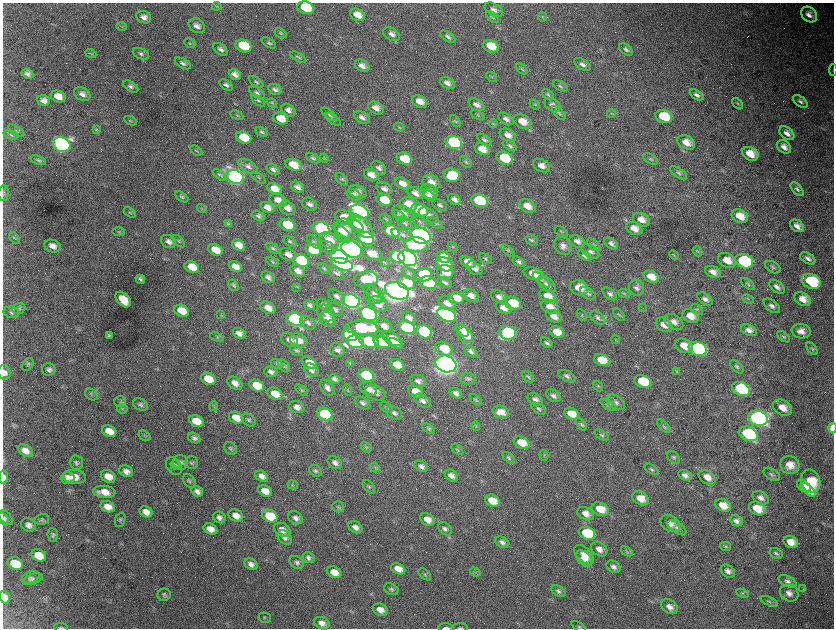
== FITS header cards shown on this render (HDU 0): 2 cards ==
NAXIS1  =                 1663 / length of data axis 1
NAXIS2  =                 1252 / length of data axis 2

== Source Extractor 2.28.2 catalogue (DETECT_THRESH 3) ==
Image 1663 x 1252 px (HDU 0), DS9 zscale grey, zoomed out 1/2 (1 PNG px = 2 x 2 image px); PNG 836 x 630 px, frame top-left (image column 2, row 1251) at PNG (3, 3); each listed source drawn as its Kron ellipse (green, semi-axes under 4 px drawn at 4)
Background 3540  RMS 65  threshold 195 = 3 sigma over >= 5 px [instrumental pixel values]
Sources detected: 540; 64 cannot appear on this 1/2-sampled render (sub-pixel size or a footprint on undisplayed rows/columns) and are neither listed nor drawn; the other 476 listed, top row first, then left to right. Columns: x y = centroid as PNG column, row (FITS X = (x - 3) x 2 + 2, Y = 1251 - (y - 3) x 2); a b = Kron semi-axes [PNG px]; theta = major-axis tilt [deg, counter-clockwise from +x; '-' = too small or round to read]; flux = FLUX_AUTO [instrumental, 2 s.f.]
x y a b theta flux
217 6 4 2 - 1.1e+04
306 8 8 6 -17 5.2e+05
494 10 10 6 -32 7.2e+04
809 14 9 7 -42 9.5e+04
357 15 8 5 -28 1.6e+05
144 17 8 6 -26 7.1e+04
492 17 7 4 -43 2.3e+04
542 17 5 3 - 1.2e+04
122 26 5 4 - 1.4e+04
197 26 9 6 -35 7.7e+04
281 33 6 4 -31 2.3e+04
392 34 9 6 -32 6.8e+04
448 37 8 4 -34 3.6e+04
190 43 6 3 -25 1.4e+04
269 43 8 4 -31 2.6e+04
243 46 8 6 -19 6.5e+05
491 46 8 6 -22 3.0e+05
220 49 8 5 -38 5.5e+04
626 50 8 5 -36 3.5e+04
91 54 5 3 - 1.6e+04
141 54 8 5 -23 4.3e+04
298 57 9 3 -29 2.2e+04
183 63 9 4 -28 4.2e+04
582 64 9 5 -33 5.4e+04
362 66 8 5 -30 8.7e+04
522 69 6 3 -42 1.9e+04
833 70 6 2 -87 9.3e+03
28 74 6 4 -22 4.7e+04
235 74 6 4 -27 7.8e+04
492 77 6 2 -38 1.3e+04
256 82 8 4 -35 3.0e+04
447 83 8 5 -28 6.5e+04
226 85 7 4 -33 4.2e+04
131 86 8 4 -31 4.0e+04
560 86 8 4 -28 2.8e+04
275 89 7 5 -28 5.1e+04
257 93 9 4 -34 4.1e+04
82 94 9 6 -30 7.3e+04
548 95 7 4 -39 2.3e+04
697 95 8 4 -29 4.6e+04
58 97 7 5 -20 1.5e+05
44 100 6 5 - 7.8e+04
258 101 8 4 -37 2.3e+04
420 101 8 5 -25 1.3e+05
800 101 8 5 -38 4.0e+04
272 103 5 3 - 1.7e+04
738 104 7 3 -47 1.7e+04
476 105 8 5 -31 7.6e+04
535 105 6 3 -37 1.4e+04
552 105 8 6 -33 6.1e+04
376 108 8 5 -26 1.0e+05
288 110 8 5 -34 6.3e+04
559 113 8 3 -45 2.7e+04
611 113 4 3 - 1.5e+04
329 114 9 4 -38 4.0e+04
237 115 7 3 -26 1.6e+04
478 115 7 3 -28 1.8e+04
664 116 8 6 -18 5.2e+05
362 117 8 5 -27 6.1e+04
281 119 7 5 -23 2.4e+05
333 119 9 3 -35 2.4e+04
506 119 8 5 -33 6.3e+04
131 121 7 3 -24 1.7e+04
456 121 7 3 -49 1.8e+04
522 122 9 6 -26 1.9e+05
493 124 4 4 - 1.5e+04
399 127 5 3 - 1.4e+04
96 130 4 3 - 1.2e+04
16 131 9 3 -33 2.7e+04
262 132 7 4 -27 2.6e+04
787 133 8 5 -40 8.1e+04
11 135 8 4 -18 2.7e+04
508 135 8 6 -30 9.7e+04
244 138 8 6 -22 4.5e+05
484 140 8 4 -36 3.5e+04
454 142 8 6 -18 2.1e+06
686 142 9 6 -28 1.4e+05
62 145 9 7 -21 5.7e+06
510 146 8 4 -33 3.5e+04
784 147 8 6 -38 9.4e+04
482 149 8 5 -25 1.9e+05
196 151 7 3 -32 1.4e+04
750 154 8 6 -28 2.2e+05
313 158 7 4 -26 2.6e+04
324 158 4 3 - 1.2e+04
504 158 8 6 -21 6.5e+05
404 159 8 5 -23 3.6e+05
651 159 8 4 -29 2.6e+04
38 160 8 4 -22 2.6e+04
466 162 7 4 -42 2.4e+04
293 165 8 5 -21 2.4e+05
248 166 11 5 -31 6.3e+04
541 166 9 6 -26 9.9e+04
379 168 8 5 -42 5.5e+04
273 170 7 4 -33 4.5e+04
678 173 9 4 -34 3.7e+04
220 175 7 4 -37 2.6e+04
371 175 7 5 -27 1.2e+05
452 175 8 7 - 4.8e+05
235 177 9 6 -23 7.2e+06
259 178 8 3 -36 1.7e+04
342 179 7 4 -46 2.6e+04
431 183 9 7 -34 1.4e+05
403 184 8 5 -28 1.3e+05
298 187 7 5 -28 6.3e+04
275 189 8 5 -26 2.0e+05
384 189 8 5 -24 6.6e+04
797 189 8 4 -47 3.4e+04
358 192 9 6 -22 8.4e+04
429 192 9 6 -40 9.9e+04
4 193 8 5 88 2.6e+04
416 193 8 5 -21 8.1e+04
354 195 8 5 -30 5.6e+04
428 195 8 4 -31 5.9e+04
181 197 7 4 -31 2.7e+04
454 199 7 5 -32 7.1e+04
278 200 9 6 -26 1.4e+05
384 200 8 5 -22 3.8e+05
479 201 8 6 -18 1.6e+06
310 204 8 6 -34 5.8e+04
408 205 8 7 - 3.1e+05
440 205 8 5 -29 3.7e+04
527 206 9 6 -27 1.7e+05
267 207 7 5 -26 1.0e+05
287 208 8 6 -33 1.0e+05
202 209 5 2 - 1.2e+04
420 210 8 6 -21 4.6e+05
130 212 7 3 -32 2.0e+04
360 212 9 6 -26 5.6e+06
403 213 11 6 -19 1.1e+05
429 215 11 6 -33 6.8e+04
258 216 7 4 -31 3.7e+04
399 216 7 3 -33 2.2e+04
740 216 9 6 -27 2.0e+05
344 217 9 7 -22 2.4e+05
386 219 6 2 -35 1.2e+04
641 220 9 6 -27 1.3e+05
420 222 7 5 -41 3.8e+04
405 223 8 4 -34 3.4e+04
436 223 8 3 -33 2.1e+04
229 224 2 1 - 3.7e+04
287 225 8 6 -22 6.5e+05
356 225 10 4 -36 9.3e+04
361 226 15 7 -45 2.2e+05
797 226 8 5 -37 9.2e+04
634 228 8 6 -27 1.4e+05
321 229 8 6 -21 4.1e+06
342 231 10 4 -41 1.0e+05
345 231 12 9 -67 2.3e+05
391 231 9 6 -27 8.1e+05
561 231 7 3 -29 1.7e+04
119 232 6 4 -3 2.1e+04
402 235 11 5 -20 6.4e+04
421 236 10 7 -20 1.4e+07
14 238 7 3 -56 1.7e+04
366 238 8 6 -20 3.2e+06
329 240 10 7 -33 2.6e+05
532 240 7 5 -36 3.1e+04
179 241 7 4 -47 2.4e+04
577 241 8 5 -28 6.9e+04
169 242 8 6 -28 6.4e+04
290 242 7 4 -32 2.6e+04
314 242 9 4 -43 3.6e+04
611 243 7 5 -35 5.4e+04
238 245 7 5 -30 1.3e+05
416 245 11 7 -5 7.6e+05
593 245 8 3 -45 2.2e+04
53 246 8 6 -18 9.0e+04
563 246 9 8 - 7.7e+04
328 247 9 5 -29 4.4e+04
452 247 5 2 - 1.2e+04
273 248 7 4 -36 2.6e+04
352 249 11 8 -26 8.0e+06
215 250 7 5 -25 2.1e+05
313 250 8 6 -20 8.5e+05
508 250 7 4 -41 2.2e+04
590 251 10 6 -31 5.6e+04
698 251 5 3 - 1.5e+04
372 253 10 6 -17 1.5e+05
288 255 8 6 -27 8.8e+04
674 255 5 2 - 9.6e+03
585 256 7 4 -32 3.7e+04
339 257 9 6 -23 7.6e+06
398 257 7 6 - 3.1e+06
444 257 7 5 -28 1.9e+05
408 258 10 7 -24 1.1e+07
808 258 8 5 -31 5.5e+04
485 259 7 3 -35 2.1e+04
727 260 9 7 -27 1.9e+05
301 261 8 6 -22 1.2e+06
744 261 9 7 -18 2.0e+06
273 262 7 3 -27 2.0e+04
468 262 7 5 -29 1.2e+05
519 262 7 4 -34 3.6e+04
385 263 4 2 - 9.9e+03
342 264 11 5 -17 5.5e+06
444 264 8 6 -27 1.3e+06
192 267 7 5 -25 2.7e+05
235 267 7 5 -26 1.2e+05
773 267 8 5 -31 3.1e+04
324 268 6 3 -36 1.8e+04
475 268 9 5 -36 8.1e+04
298 271 8 5 -29 8.3e+04
445 272 8 7 - 2.3e+05
713 272 8 5 -23 1.0e+05
336 273 9 5 -33 4.4e+04
409 273 8 3 -45 2.7e+04
533 274 10 6 -16 2.1e+05
423 275 9 6 -5 5.5e+05
268 277 7 5 -30 6.1e+04
651 277 8 5 -26 1.9e+05
140 279 5 4 - 3.2e+04
366 279 12 7 9 9.2e+05
541 280 10 3 -41 3.5e+04
811 281 10 7 -23 7.5e+05
445 282 7 4 -30 3.4e+04
406 283 9 6 -20 4.1e+05
428 283 8 6 -21 1.8e+06
547 284 11 6 -38 6.3e+04
748 284 8 4 -39 2.4e+04
233 285 6 4 -54 2.6e+04
297 287 3 3 - 1.8e+04
777 287 9 5 -39 7.0e+04
579 288 9 7 -19 2.2e+05
637 288 8 7 - 5.5e+04
397 291 12 8 -18 1.7e+07
374 293 12 6 -39 6.5e+04
588 294 9 5 -33 3.8e+04
610 294 8 4 -39 3.8e+04
624 294 6 3 -22 1.9e+04
336 296 9 5 -38 5.2e+04
471 296 8 5 -31 8.1e+04
548 296 8 6 -25 1.8e+05
373 297 9 6 -29 6.5e+04
499 297 8 5 -29 6.3e+04
456 298 8 6 -5 2.1e+05
123 299 9 6 -46 3.1e+05
705 299 8 5 -35 5.4e+04
748 299 6 4 -25 2.1e+04
803 299 9 6 -32 1.5e+05
351 301 9 6 -21 8.4e+06
447 303 9 6 -24 1.2e+05
512 303 9 6 -20 4.8e+05
378 304 10 7 -31 1.4e+05
310 305 6 4 -38 3.8e+04
324 305 8 5 -36 4.6e+04
772 306 9 5 -38 5.8e+04
550 307 9 6 -28 1.4e+05
19 308 6 5 - 2.8e+04
268 308 8 5 -30 1.2e+05
504 308 8 5 -27 1.0e+05
643 308 2 2 - 5.0e+03
697 309 7 4 -32 2.3e+04
335 310 9 6 -26 5.5e+04
181 311 8 5 -23 2.6e+05
11 312 8 5 -12 3.6e+04
326 313 10 7 -38 1.1e+05
368 314 9 6 -23 3.8e+06
221 315 4 2 - 9.8e+03
446 315 10 6 -24 5.0e+06
582 315 6 3 -59 1.4e+04
619 315 7 3 -47 1.8e+04
554 316 8 5 -30 1.1e+05
691 316 8 6 -25 1.7e+05
409 317 7 5 -32 7.2e+04
598 318 9 5 -39 4.4e+04
295 319 8 6 -25 3.8e+06
328 319 9 6 -29 1.6e+05
674 322 10 7 -30 1.0e+05
308 323 8 6 -36 4.7e+04
664 325 9 6 -30 1.2e+05
384 326 9 6 -30 1.1e+05
362 328 17 7 -2 1.6e+06
407 328 8 6 -21 3.1e+06
462 330 8 4 -43 1.1e+05
749 330 8 5 -26 6.6e+04
801 331 9 7 -10 1.0e+05
424 332 8 6 -25 1.6e+06
557 332 7 5 -25 2.4e+05
239 333 7 5 -29 7.1e+04
507 333 9 6 -13 2.5e+06
109 335 3 3 - 2.4e+04
350 335 8 5 -22 3.5e+06
465 335 8 7 - 3.1e+05
217 337 7 4 -19 2.4e+04
784 337 7 4 -38 2.6e+04
392 339 11 6 -27 1.7e+05
290 340 9 6 -30 7.6e+04
299 340 9 6 -23 1.5e+05
616 340 4 3 - 1.2e+04
369 341 10 6 -13 1.7e+06
355 342 8 6 -14 3.1e+06
382 342 8 6 -19 9.8e+05
395 343 8 4 -23 9.9e+04
547 343 6 4 -39 3.5e+04
684 346 9 6 -27 1.9e+05
444 349 9 6 -28 3.4e+05
698 349 9 6 -19 3.6e+06
812 349 7 3 -49 2.1e+04
337 350 7 6 - 5.4e+04
296 351 7 4 -34 2.8e+04
471 352 7 5 -34 4.4e+04
602 360 8 5 -23 2.9e+05
309 363 8 5 -26 1.7e+05
350 363 3 3 - 1.1e+04
28 364 7 5 53 2.6e+04
277 364 7 4 -25 2.7e+04
446 364 11 8 -20 1.6e+07
397 365 7 5 -26 2.7e+05
284 366 7 5 -48 3.0e+04
737 367 8 4 -45 3.2e+04
49 369 7 6 - 4.8e+04
311 370 8 6 -36 5.4e+04
677 371 4 3 - 1.1e+04
271 372 7 5 -16 5.1e+04
4 373 7 6 - 6.5e+04
366 375 8 6 -22 1.3e+06
567 376 9 5 -28 4.2e+04
528 377 7 4 -43 2.4e+04
208 379 7 5 -26 2.9e+05
335 379 6 4 -25 5.0e+04
468 379 8 5 -3 3.5e+04
418 381 8 6 -23 5.6e+04
643 382 8 6 -21 6.1e+05
235 383 8 5 -34 9.0e+04
257 386 7 5 -26 3.9e+05
598 386 6 3 -49 1.7e+04
327 388 9 5 -52 6.2e+04
368 389 9 6 -26 1.1e+05
741 389 9 6 -21 1.6e+06
302 390 7 4 -39 2.4e+04
348 390 6 2 -71 1.0e+04
415 392 8 5 -27 1.7e+05
375 393 10 7 -24 7.9e+04
456 393 7 4 -34 5.4e+04
275 394 8 5 -27 2.1e+05
91 395 7 5 -38 2.4e+04
553 396 8 5 -35 5.1e+04
475 400 7 3 -45 2.0e+04
535 400 8 5 -29 6.2e+04
422 401 9 5 -34 6.0e+04
120 402 6 5 - 2.7e+04
616 402 10 6 -34 6.3e+04
363 403 9 5 -32 4.0e+04
140 405 8 5 -25 4.1e+04
608 405 8 4 -33 3.5e+04
214 406 5 3 - 1.6e+04
297 407 8 6 -23 7.9e+04
386 407 7 4 -37 2.4e+04
783 408 10 7 -30 1.7e+05
122 409 5 4 - 2.1e+04
539 409 8 4 -35 3.2e+04
501 412 8 6 -13 1.4e+05
394 413 8 6 -30 5.2e+04
325 414 8 6 -23 1.5e+06
571 414 8 5 -25 2.3e+05
236 418 7 5 -27 2.1e+05
758 418 10 7 -18 8.0e+06
249 420 8 5 -37 3.4e+04
196 421 7 5 -27 2.8e+05
581 424 7 4 -51 2.5e+04
476 426 5 2 - 1.2e+04
664 426 8 4 -47 3.4e+04
833 428 5 3 - 4.1e+05
429 429 7 4 -35 2.2e+04
109 431 7 5 -27 2.0e+05
748 434 9 7 -23 1.9e+06
602 435 8 4 -32 2.9e+04
144 436 6 4 -35 2.0e+04
194 438 6 5 - 3.9e+04
522 443 8 6 -25 2.9e+05
366 447 6 4 -40 2.0e+04
231 448 7 5 -43 3.0e+04
457 450 7 4 -39 2.1e+04
25 451 8 5 -32 1.1e+05
544 455 5 3 - 1.4e+04
674 457 7 5 -44 2.9e+04
509 458 7 4 -41 2.8e+04
181 462 8 7 - 4.8e+04
335 462 8 6 -35 6.2e+04
76 463 7 6 - 3.5e+04
192 463 6 6 - 3.0e+04
175 465 5 4 - 2.7e+04
790 465 10 9 - 1.7e+05
174 466 9 7 -56 5.5e+04
421 466 7 5 -34 5.1e+04
375 468 5 3 - 1.7e+04
652 469 8 4 -34 3.0e+04
126 471 7 5 -27 7.8e+04
316 471 7 5 -36 2.9e+04
772 474 9 5 -33 3.9e+04
685 475 7 5 -26 6.2e+04
108 476 8 6 -27 1.6e+05
262 476 7 5 -30 7.6e+04
451 476 7 5 -35 7.3e+04
4 477 6 4 -83 6.0e+04
74 477 11 7 -7 1.7e+05
707 477 9 6 -32 1.2e+05
68 478 7 6 - 6.8e+04
189 481 8 5 -48 3.0e+04
811 481 12 9 -72 5.6e+05
293 485 5 3 - 1.5e+04
804 486 8 5 -39 4.2e+05
369 487 8 5 -49 3.0e+04
808 490 9 4 -40 3.1e+05
197 491 6 5 - 6.2e+04
265 491 7 5 -26 1.6e+05
104 492 11 6 -5 1.6e+05
641 498 9 6 -25 2.0e+05
761 498 9 6 -30 6.9e+04
492 501 8 5 -26 2.2e+05
723 505 8 5 -25 1.9e+05
108 507 7 5 -24 1.5e+05
338 507 6 5 - 2.5e+04
757 508 9 6 -26 2.7e+05
600 509 9 6 -23 2.3e+05
146 512 7 5 -27 1.0e+05
586 514 9 6 -25 1.2e+05
236 515 8 5 -26 1.1e+05
270 516 8 6 -24 6.3e+05
219 517 6 5 - 5.9e+04
6 518 8 5 -45 3.5e+04
296 518 8 6 -33 6.1e+04
4 519 7 3 -55 2.2e+04
42 519 7 5 14 2.8e+04
120 520 7 5 69 2.6e+04
427 520 8 5 -31 1.2e+05
736 521 7 5 -25 5.8e+04
670 524 11 7 -32 9.7e+04
29 525 7 6 - 6.8e+04
355 527 7 5 -33 7.1e+04
677 528 11 5 -34 5.1e+04
210 529 7 5 -27 1.4e+05
445 529 8 5 -42 4.6e+04
282 530 9 6 -32 1.3e+05
587 533 8 6 -23 8.6e+05
53 535 7 5 -85 3.3e+04
285 537 8 6 -40 5.8e+04
502 542 7 5 -29 4.7e+04
791 542 7 5 -30 1.6e+05
725 546 5 4 - 2.1e+04
599 549 9 6 -33 9.5e+04
627 551 6 2 -35 1.3e+04
776 553 7 5 -29 2.9e+04
39 555 7 6 - 2.3e+05
584 555 12 7 -43 1.7e+05
308 558 6 5 - 3.9e+04
584 558 10 6 -47 1.1e+05
297 562 8 6 -36 4.2e+04
15 563 8 6 -25 5.2e+05
251 564 7 5 -33 6.7e+04
613 567 7 5 -31 5.8e+04
398 569 7 5 -28 1.4e+05
728 571 8 5 -36 6.8e+04
334 572 7 5 -28 1.6e+05
475 572 5 4 - 2.3e+04
425 574 7 4 -41 2.7e+04
31 577 9 5 19 3.2e+04
32 579 10 5 20 3.4e+04
787 581 9 5 -25 5.3e+04
391 589 8 5 -29 3.3e+04
803 589 3 3 - 9.9e+03
559 591 8 5 -31 3.8e+04
743 593 6 4 -22 2.3e+04
789 593 9 8 - 9.2e+04
164 595 6 6 - 3.4e+04
5 597 6 5 - 1.2e+05
769 601 9 3 -25 3.2e+04
669 607 9 6 -35 8.6e+04
380 610 8 6 -26 1.2e+05
265 618 6 5 - 2.3e+04
322 623 8 6 -26 9.9e+04
61 627 7 2 -5 1.5e+04
579 627 8 3 -33 1.9e+04
446 628 7 2 0 2.6e+04
460 628 8 2 2 1.5e+04
At the frame edge (FLAGS 8, measured only in part): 10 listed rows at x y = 833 70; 4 193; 4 373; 833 428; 4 477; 5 597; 61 627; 579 627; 446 628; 460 628
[64 sub-pixel or undisplayed-footprint detections neither listed nor drawn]